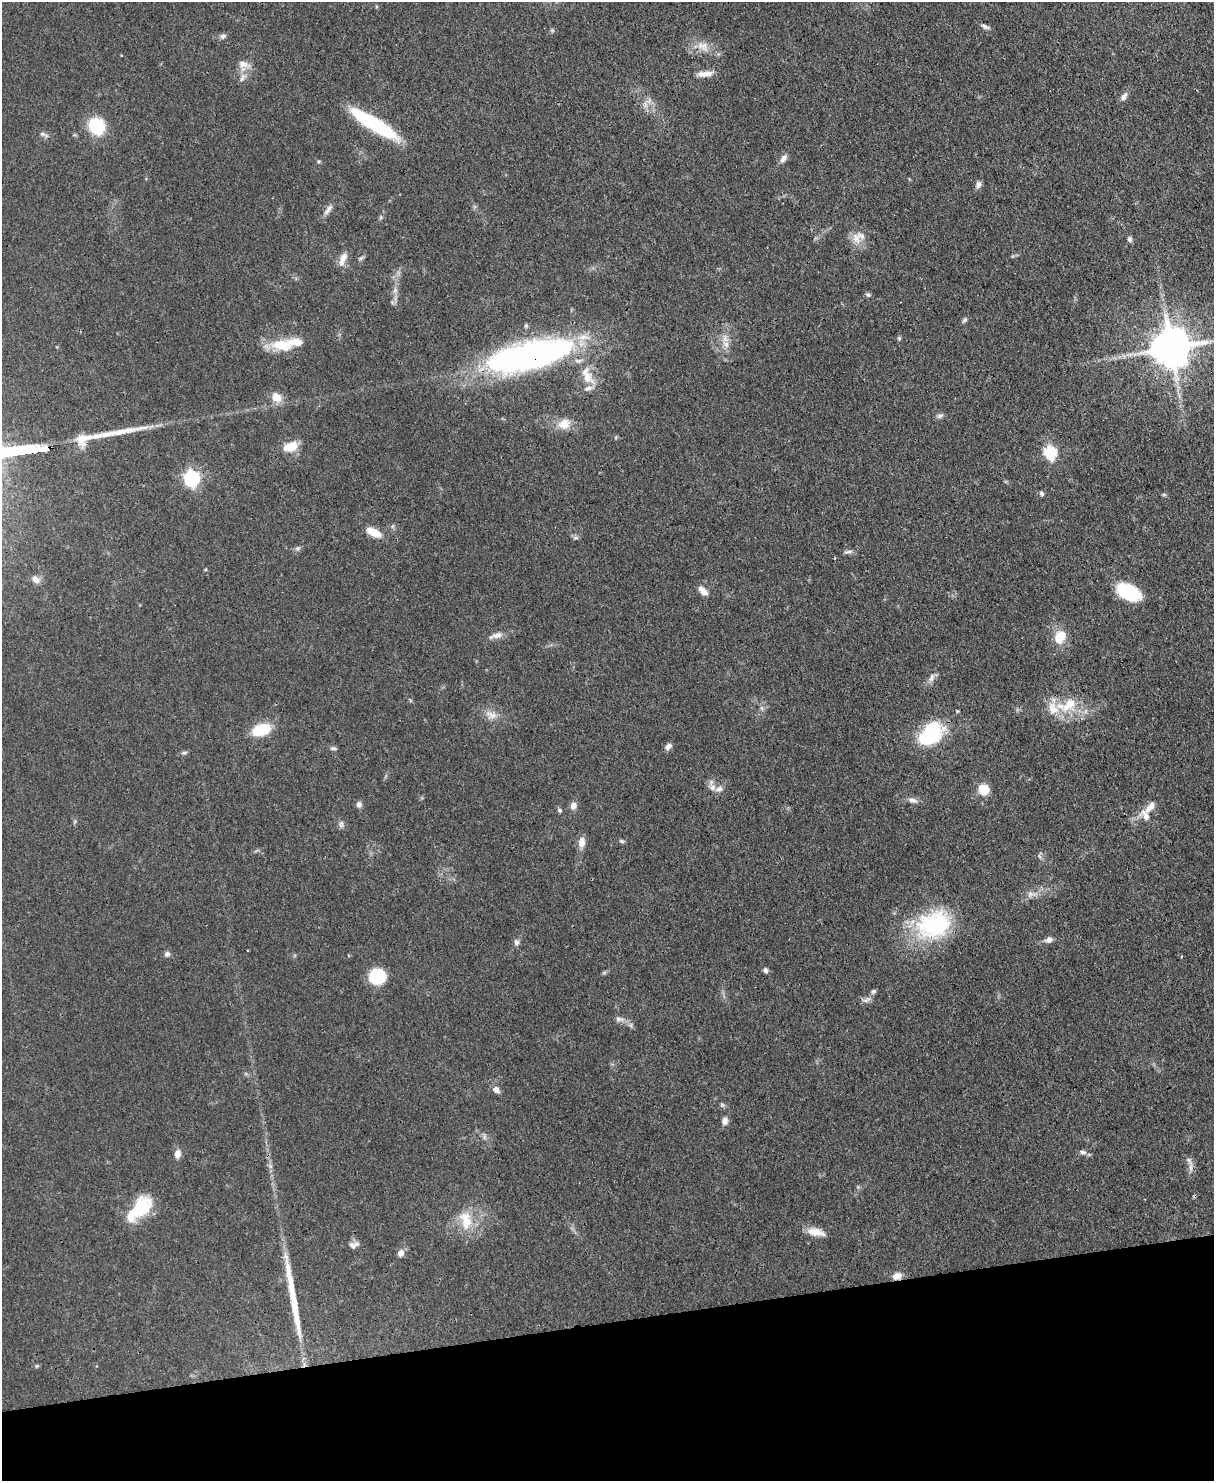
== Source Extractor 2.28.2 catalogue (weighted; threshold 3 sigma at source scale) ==
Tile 10 of 4 x 3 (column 2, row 3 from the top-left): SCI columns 1287-2498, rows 214-1692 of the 4993 x 4978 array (HDU 1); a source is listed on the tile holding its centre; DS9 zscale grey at full resolution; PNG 1216 x 1483 px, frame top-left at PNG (2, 2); no overlay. Shown black and unused: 11% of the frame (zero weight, under 3 of 4 exposures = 9% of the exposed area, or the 3 px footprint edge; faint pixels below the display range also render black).
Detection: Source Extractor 2.28.2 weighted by HDU 2 'WHT'; one run over the whole footprint, this tile lists its part. Background 0.0552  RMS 0.0038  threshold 0.0172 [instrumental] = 3 sigma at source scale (4.5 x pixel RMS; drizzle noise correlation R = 1.50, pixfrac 1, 0.05/0.05 arcsec/px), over >= 5 px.
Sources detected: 106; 1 long thin detection or spike segment (spike, bleed or trail) — not listed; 8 inside a brighter listed object's ellipse — not listed separately; the other 97 listed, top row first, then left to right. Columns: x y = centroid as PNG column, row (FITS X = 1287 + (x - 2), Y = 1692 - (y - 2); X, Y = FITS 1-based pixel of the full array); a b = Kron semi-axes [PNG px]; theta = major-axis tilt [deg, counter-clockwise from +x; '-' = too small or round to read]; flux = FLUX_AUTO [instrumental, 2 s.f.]
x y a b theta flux
985 27 12 5 -21 1.3
552 30 6 4 -19 0.54
223 36 9 7 15 1.3
703 46 17 11 -43 4.6
243 64 13 9 -25 3.3
705 74 21 7 5 3.6
243 77 15 7 62 2.5
1124 96 12 6 53 1.9
645 105 11 5 -90 1.8
374 124 52 11 -32 39
97 126 14 12 -56 22
44 135 13 5 -25 1.3
783 158 11 7 56 2
319 161 5 3 - 0.47
978 185 10 7 71 1.4
328 210 18 6 55 2.3
856 238 18 13 -86 4.9
1129 239 7 6 - 1.1
343 257 14 10 64 3
361 258 8 4 27 0.79
395 290 8 6 70 1.5
868 295 7 6 - 0.83
964 320 9 5 47 0.88
526 326 6 5 - 0.69
725 338 13 10 82 3.3
899 338 6 5 - 0.64
283 345 31 15 2 12
1171 347 12 11 - 1300
529 356 87 27 14 140
588 376 30 13 -61 9.1
276 397 12 10 -46 4.9
940 416 9 5 18 1.1
564 424 16 13 20 5.4
616 437 6 3 71 0.42
83 438 24 18 29 8.7
290 447 17 11 20 6.9
1050 452 8 7 - 30
192 478 8 7 - 76
1041 493 5 5 - 1.2
1164 494 6 4 0 0.54
393 526 6 4 71 0.62
374 532 15 8 -26 7.2
575 538 9 4 0 0.82
297 548 8 5 20 0.91
848 552 13 4 10 1.1
205 570 5 3 - 0.38
36 579 11 8 -35 2.3
703 591 11 7 -43 3.6
1128 592 23 13 -25 22
496 635 21 7 17 2.8
1060 637 14 11 60 9
931 678 13 7 70 2
1069 705 27 16 39 12
957 711 4 3 - 0.52
491 715 19 9 -22 3.8
261 729 17 10 16 17
931 733 24 16 44 35
668 746 9 6 42 1.8
333 748 8 5 0 0.87
184 753 8 4 8 0.78
712 787 10 8 -78 2.3
984 789 9 8 - 9.6
912 800 13 6 -16 1.9
359 804 8 6 74 1.5
573 806 9 7 74 2.3
1150 807 21 9 47 4.1
559 810 6 6 - 0.73
341 824 10 6 -83 1.3
622 841 8 5 -26 0.7
581 843 12 8 79 3.2
1039 856 7 4 -70 0.69
1031 894 12 7 -5 2.2
934 925 47 34 19 39
1049 939 8 7 - 1.9
517 943 9 6 39 1.2
248 950 3 2 - 0.28
167 954 8 7 - 1.2
1181 957 3 2 - 0.37
765 970 6 5 - 1
377 976 15 14 - 16
873 991 7 6 - 0.85
619 1019 13 7 -12 2
496 1090 9 7 -37 2.1
722 1105 7 5 -75 0.84
725 1121 9 7 82 2
484 1137 9 4 -82 0.91
1082 1152 10 5 -10 1.3
177 1154 10 7 83 2.6
1191 1167 17 4 87 1.9
858 1187 5 5 - 0.57
142 1207 29 18 58 17
466 1220 29 16 -78 11
815 1232 20 8 -11 5.2
353 1246 12 9 -51 1.9
401 1253 9 8 - 2
897 1276 10 8 17 3.1
36 1366 6 4 71 0.5
Overlapping masked pixels (flux is a lower limit): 5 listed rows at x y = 374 124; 1171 347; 529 356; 83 438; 897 1276